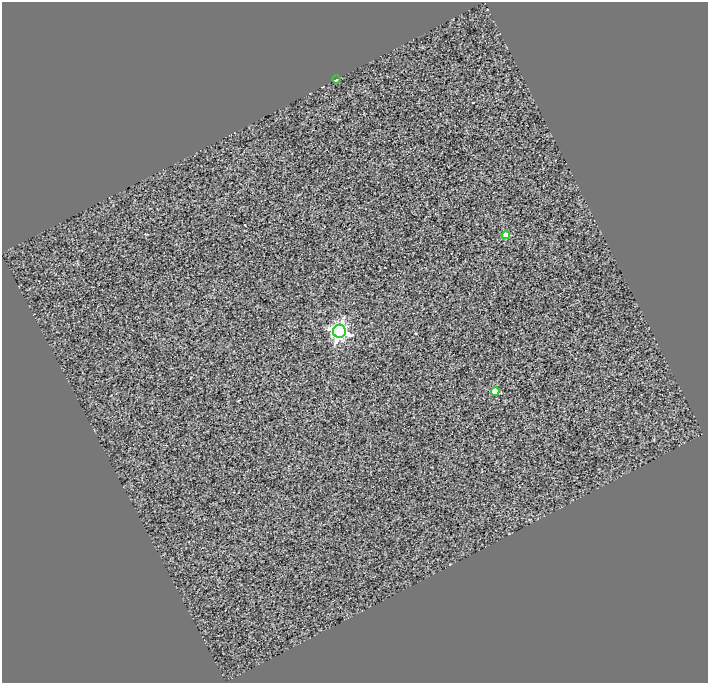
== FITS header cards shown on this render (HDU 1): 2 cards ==
NAXIS1  =                  706
NAXIS2  =                  681

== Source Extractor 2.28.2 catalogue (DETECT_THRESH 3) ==
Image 706 x 681 px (HDU 1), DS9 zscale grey, 1 PNG px = 1 image px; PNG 710 x 685 px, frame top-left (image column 1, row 681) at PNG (2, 2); each listed source drawn as its Kron ellipse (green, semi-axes under 4 px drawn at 4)
Background -0.0958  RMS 7.7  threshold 23.1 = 3 sigma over >= 5 px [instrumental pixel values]
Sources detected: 4; all 4 listed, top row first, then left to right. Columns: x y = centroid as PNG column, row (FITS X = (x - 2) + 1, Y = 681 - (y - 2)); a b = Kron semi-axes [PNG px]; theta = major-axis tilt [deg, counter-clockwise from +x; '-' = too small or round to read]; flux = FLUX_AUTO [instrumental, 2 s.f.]
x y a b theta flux
336 80 4 3 - 610
506 235 4 4 - 6000
339 331 6 6 - 170000
495 391 4 4 - 11000